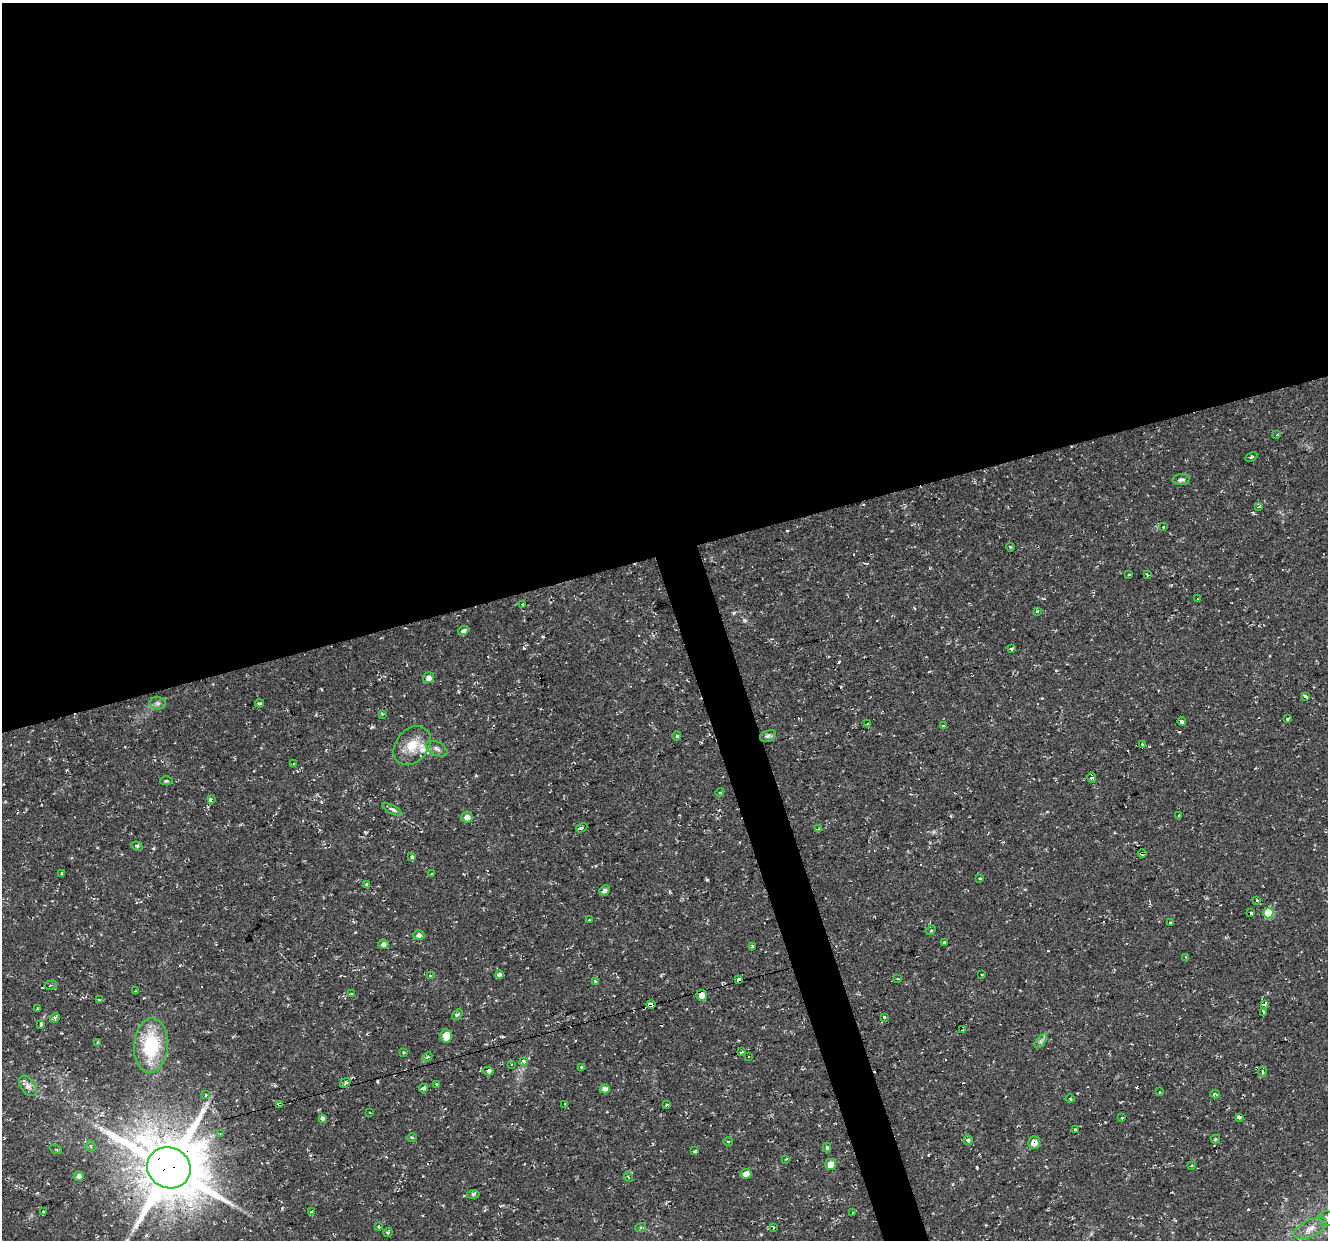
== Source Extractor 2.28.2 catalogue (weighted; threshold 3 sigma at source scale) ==
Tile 2 of 4 x 4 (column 2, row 1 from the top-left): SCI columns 1327-2652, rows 3824-5061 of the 5303 x 5123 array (HDU 1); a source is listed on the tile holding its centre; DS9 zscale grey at full resolution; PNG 1330 x 1242 px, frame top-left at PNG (2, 3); each listed source drawn as its Kron ellipse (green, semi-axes under 4 px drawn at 4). Shown black and unused: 47% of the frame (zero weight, under 2 of 3 exposures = <1% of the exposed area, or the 3 px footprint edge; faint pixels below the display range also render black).
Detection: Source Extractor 2.28.2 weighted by HDU 2 'WHT'; one run over the whole footprint, this tile lists its part. Background 0.0251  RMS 0.0042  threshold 0.0187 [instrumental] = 3 sigma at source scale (4.5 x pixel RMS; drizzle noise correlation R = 1.50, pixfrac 1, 0.0396/0.0396 arcsec/px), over >= 5 px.
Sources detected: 156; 22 cosmic-ray / hot-pixel residue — neither listed nor drawn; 1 inside a brighter listed object's ellipse — not listed separately; the other 133 listed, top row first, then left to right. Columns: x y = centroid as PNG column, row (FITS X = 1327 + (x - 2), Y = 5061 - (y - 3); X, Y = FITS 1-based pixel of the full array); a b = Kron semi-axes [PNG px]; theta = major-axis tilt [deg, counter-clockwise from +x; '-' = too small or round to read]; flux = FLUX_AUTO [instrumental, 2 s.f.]
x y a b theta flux
1277 435 3 3 - 0.38
1251 457 6 3 29 0.53
1181 480 9 5 2 1.2
1258 507 3 2 - 0.39
1163 527 3 3 - 0.94
1010 547 4 3 - 2.8
1129 574 3 2 - 0.68
1147 575 4 2 - 0.4
1198 599 3 2 - 1
523 604 3 3 - 7.1
1037 611 3 3 - 2.5
463 631 5 3 - 5
1011 649 3 3 - 0.84
428 678 6 5 - 1.9
1306 697 4 3 - 3.3
158 703 8 6 -1 1.2
259 703 4 3 - 1.3
382 714 3 3 - 0.58
1287 719 3 3 - 5.9
1182 721 4 3 - 2.5
868 724 3 2 - 0.63
943 725 3 3 - 0.8
677 736 5 3 - 0.52
768 736 8 5 24 1.2
1142 744 3 3 - 1.7
412 746 22 16 50 8.4
437 749 11 6 -26 1.9
293 764 4 3 - 0.47
1092 777 5 3 - 4.7
166 781 6 3 2 0.59
720 792 4 3 - 0.38
211 800 4 3 - 19
392 809 11 4 -26 1.5
1179 815 3 3 - 0.91
467 817 6 5 - 2.6
581 828 6 4 26 1
818 829 4 2 - 0.38
137 846 5 4 - 0.81
1142 854 4 3 - 1.7
412 857 3 3 - 2.1
62 874 3 3 - 1.4
431 874 3 3 - 0.52
979 878 3 3 - 1.2
367 885 4 3 - 2.3
604 890 5 5 - 1.4
1257 900 3 3 - 0.51
1251 913 4 3 - 4.2
1268 913 5 5 - 10
590 919 3 3 - 0.77
1171 923 3 2 - 0.44
931 930 5 4 - 0.51
419 935 6 5 - 1.3
944 942 3 2 - 0.64
383 944 5 4 - 1.7
752 946 3 3 - 0.53
1186 957 4 3 - 0.5
430 975 4 4 - 0.82
499 975 4 3 - 2.4
982 975 3 3 - 0.8
898 978 4 3 - 0.38
739 980 4 3 - 2.7
595 981 3 3 - 1.8
51 985 6 4 13 0.67
135 991 3 2 - 0.44
351 994 3 3 - 0.36
702 995 5 5 - 4.2
99 999 3 3 - 1.1
651 1004 4 4 - 11
1264 1004 4 3 - 4.7
38 1009 3 3 - 1.7
1263 1013 4 3 - 30
457 1014 6 4 41 0.96
884 1017 3 3 - 1.5
55 1018 5 4 - 0.85
41 1024 4 3 - 2.2
963 1030 4 3 - 0.47
446 1036 7 6 - 6.4
1041 1041 8 4 53 1
98 1042 3 3 - 0.72
151 1045 27 17 85 25
741 1052 3 3 - 0.8
403 1053 3 2 - 0.38
427 1057 5 3 - 0.61
748 1057 2 2 - 0.37
524 1061 4 3 - 2
511 1064 3 3 - 0.79
581 1067 3 3 - 0.94
488 1071 5 4 - 4.7
1262 1072 5 3 - 0.57
345 1083 5 4 - 0.66
437 1084 4 3 - 1.9
28 1086 11 7 -55 2.4
423 1088 4 3 - 13
605 1089 5 4 - 2.8
1159 1092 3 2 - 0.46
1215 1094 5 3 - 0.84
205 1095 3 3 - 1.3
1070 1099 4 3 - 0.37
279 1104 4 3 - 7.4
565 1104 3 3 - 0.3
666 1105 3 3 - 0.85
370 1113 2 2 - 0.31
1121 1117 3 3 - 1.2
1240 1117 4 3 - 14
322 1118 3 3 - 11
1075 1130 3 3 - 1.9
220 1134 3 3 - 0.49
412 1137 5 3 - 0.46
1215 1139 5 4 - 0.49
968 1140 4 4 - 1.2
728 1141 5 3 - 0.42
1034 1143 6 6 - 3.9
91 1146 6 4 -70 0.82
827 1147 5 4 - 0.69
56 1149 6 3 -26 0.55
694 1151 3 3 - 3.3
786 1159 3 2 - 0.33
831 1164 5 5 - 5.6
1191 1165 3 3 - 1
169 1168 22 20 -25 3000
746 1174 5 5 - 3.5
79 1176 5 4 - 2.1
628 1177 5 3 - 0.33
473 1194 6 4 6 0.78
43 1212 3 3 - 1
312 1212 3 3 - 0.84
853 1213 4 3 - 2.9
1327 1219 8 7 - 1.7
379 1227 4 3 - 0.39
641 1227 5 3 - 0.57
773 1228 3 2 - 0.36
1310 1228 17 8 25 4.2
388 1232 4 3 - 0.59
Overlapping masked pixels (flux is a lower limit): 8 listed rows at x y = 211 800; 1142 854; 739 980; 702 995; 651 1004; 279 1104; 1034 1143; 169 1168
Isophote crosses this tile's border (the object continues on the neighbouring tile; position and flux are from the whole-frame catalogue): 1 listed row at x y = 1327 1219
Unlisted compact peaks at least as high as the median listed source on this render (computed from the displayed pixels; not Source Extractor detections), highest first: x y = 707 880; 524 648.